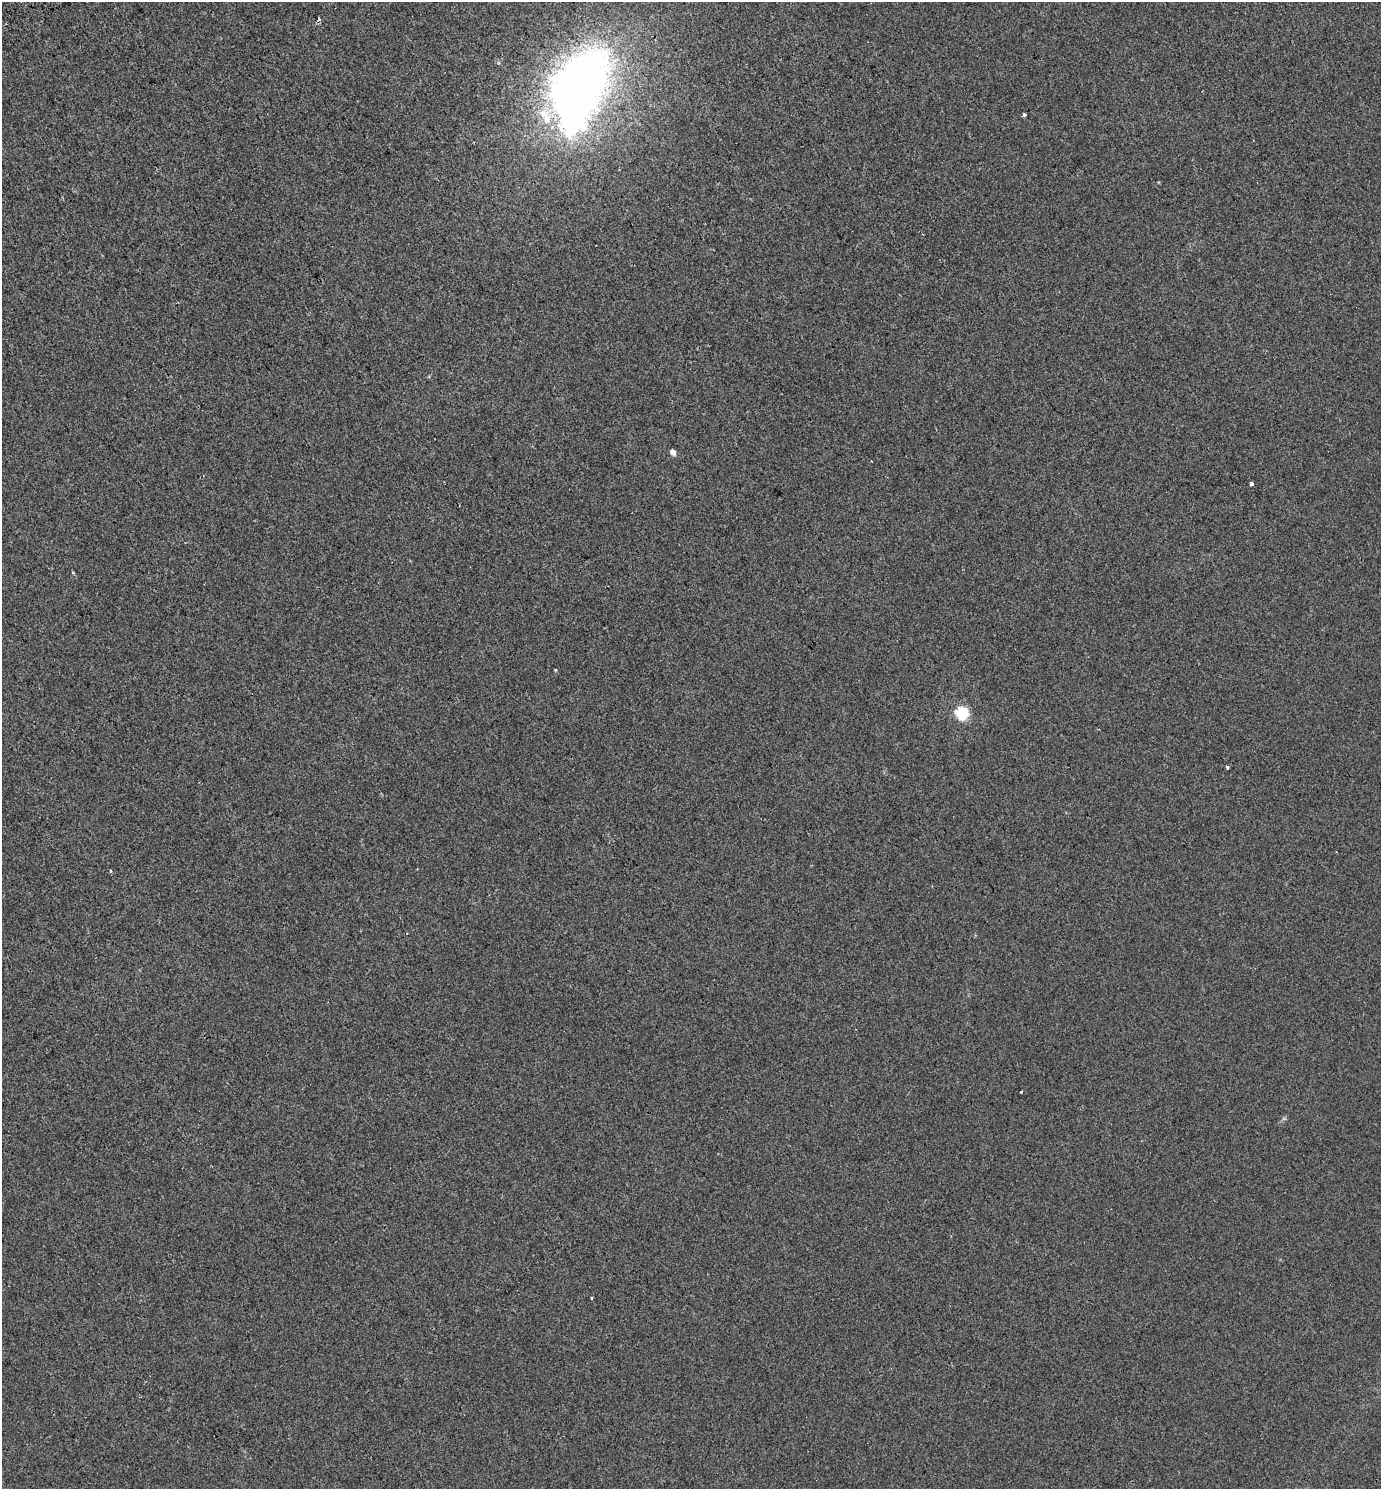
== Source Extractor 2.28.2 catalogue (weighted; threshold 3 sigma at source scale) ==
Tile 11 of 4 x 4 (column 3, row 3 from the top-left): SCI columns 3034-4412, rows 1549-3035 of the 6007 x 6078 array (HDU 1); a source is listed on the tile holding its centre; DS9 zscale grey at full resolution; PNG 1383 x 1491 px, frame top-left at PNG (2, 2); no overlay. Shown black and unused: <1% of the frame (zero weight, under 2 of 3 exposures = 4% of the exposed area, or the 3 px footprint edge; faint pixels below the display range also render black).
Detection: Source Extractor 2.28.2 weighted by HDU 2 'WHT'; one run over the whole footprint, this tile lists its part. Background 4.72e-04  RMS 0.0047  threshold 0.0213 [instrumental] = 3 sigma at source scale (4.5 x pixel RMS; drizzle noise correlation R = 1.50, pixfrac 1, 0.0396/0.0396 arcsec/px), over >= 5 px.
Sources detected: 14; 1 inside a brighter object's white glare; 1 cosmic-ray / hot-pixel residue — not listed; the other 12 listed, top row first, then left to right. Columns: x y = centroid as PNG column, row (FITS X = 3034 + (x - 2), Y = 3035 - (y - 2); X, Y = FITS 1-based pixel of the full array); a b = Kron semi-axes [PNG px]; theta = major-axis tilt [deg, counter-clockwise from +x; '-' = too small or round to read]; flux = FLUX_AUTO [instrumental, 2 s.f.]
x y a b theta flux
319 19 4 3 - 1
577 86 70 41 68 390
1024 115 3 3 - 2.3
673 452 5 5 - 2.9
1251 484 4 3 - 3.9
73 573 3 2 - 0.56
555 670 4 3 - 0.34
962 713 6 6 - 52
1227 767 4 3 - 2.8
111 871 4 3 - 0.68
1021 1091 3 3 - 2.4
592 1298 4 3 - 0.4